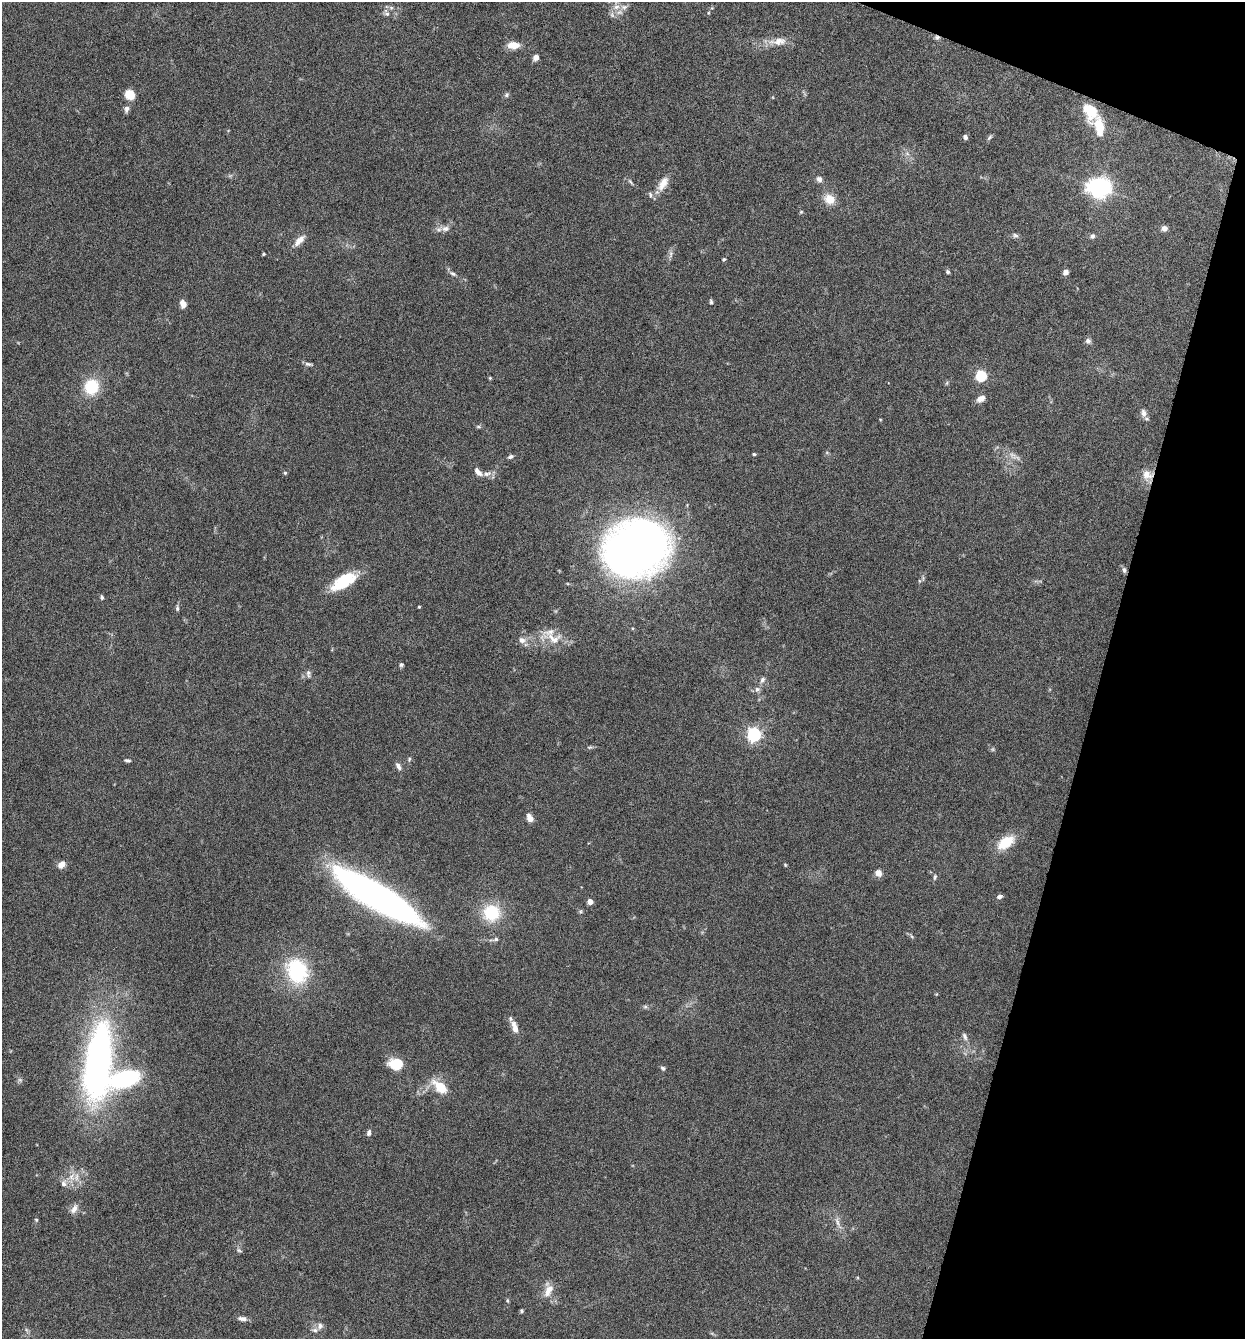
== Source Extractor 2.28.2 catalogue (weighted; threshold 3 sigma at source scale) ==
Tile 8 of 4 x 4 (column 4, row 2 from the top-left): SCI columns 3859-5101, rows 2677-4013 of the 5359 x 5349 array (HDU 1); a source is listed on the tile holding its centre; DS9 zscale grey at full resolution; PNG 1247 x 1341 px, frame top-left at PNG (2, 2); no overlay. Shown black and unused: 14% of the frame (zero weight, under 4 of 8 exposures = <1% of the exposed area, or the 3 px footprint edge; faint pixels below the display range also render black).
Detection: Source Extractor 2.28.2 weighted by HDU 2 'WHT'; one run over the whole footprint, this tile lists its part. Background 0.125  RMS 0.005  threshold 0.0203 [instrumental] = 3 sigma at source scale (4.09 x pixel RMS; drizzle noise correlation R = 1.36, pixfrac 0.8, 0.05/0.05 arcsec/px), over >= 5 px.
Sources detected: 117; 3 too faint to see at this stretch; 3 inside a brighter object's white glare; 1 cosmic-ray / hot-pixel residue — not listed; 9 inside a brighter listed object's ellipse — not listed separately; the other 101 listed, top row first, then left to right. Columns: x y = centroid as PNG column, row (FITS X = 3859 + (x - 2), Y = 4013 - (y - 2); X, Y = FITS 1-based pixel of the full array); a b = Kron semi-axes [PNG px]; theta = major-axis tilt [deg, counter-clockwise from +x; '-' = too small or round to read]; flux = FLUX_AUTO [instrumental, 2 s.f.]
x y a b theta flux
616 7 9 8 - 3
391 8 6 5 - 0.89
386 13 12 6 -66 1.6
708 13 5 4 - 0.48
778 41 29 10 6 6.2
513 45 13 8 0 5.7
536 58 7 6 - 2.1
129 94 9 8 - 8.5
507 95 7 5 53 0.93
127 109 8 6 79 1.7
1090 111 21 15 -68 13
965 137 6 5 - 1.2
989 137 9 4 49 0.9
907 154 7 4 -2 1
819 179 7 6 - 1.8
630 182 11 4 -52 0.91
663 183 21 10 60 5.7
1099 188 8 7 - 260
830 199 12 10 -26 6.7
801 212 5 5 - 0.52
1164 228 5 5 - 3
445 229 11 8 7 2.7
1015 236 8 7 - 1.2
1092 236 7 6 - 1.3
299 240 18 8 47 4
264 254 4 3 - 0.56
671 254 12 4 90 1.3
724 259 5 4 - 0.63
948 271 5 4 - 0.91
1066 272 6 5 - 1.8
453 274 10 5 -29 1.3
711 302 7 4 -80 0.77
183 304 7 5 -74 3.9
1088 341 7 7 - 1.4
309 364 12 5 -6 1.2
981 376 5 5 - 42
490 378 4 3 - 0.47
947 383 6 4 87 0.57
91 387 11 10 - 25
981 398 10 7 28 3.1
1144 413 11 8 -80 2.3
880 419 5 3 - 0.34
478 427 7 4 -8 0.67
754 454 4 3 - 0.66
510 457 8 5 27 1.1
478 472 11 6 -48 2.8
285 473 5 4 - 0.55
487 474 11 7 7 2.4
1147 475 13 11 -28 4.9
636 548 47 38 22 390
1124 570 8 5 -79 1.2
919 581 6 4 72 0.58
342 584 34 15 22 14
102 597 5 4 - 0.91
419 607 3 2 - 0.47
177 608 7 5 -81 0.87
632 628 5 3 - 0.41
553 639 33 16 -14 10
522 640 9 8 - 2.7
401 665 5 5 - 0.94
308 674 12 6 -85 1.5
762 680 9 6 58 1.5
757 689 7 7 - 1.5
754 734 6 6 - 110
590 747 6 4 10 0.71
409 759 7 5 70 0.77
127 760 8 4 -8 0.88
398 766 11 6 -63 1.9
530 818 9 6 -65 3.4
1006 842 20 11 35 12
61 865 10 7 46 2.8
785 865 5 4 - 0.49
878 873 10 8 -53 2.5
935 877 8 5 83 0.9
376 895 85 20 -31 220
999 896 6 5 - 1.5
590 902 4 4 - 5.7
491 913 20 19 - 19
912 936 7 4 -46 0.73
495 939 13 5 12 1.5
297 971 35 29 -64 32
936 994 4 4 - 0.41
645 1007 6 5 - 0.85
515 1027 16 7 -71 4.2
965 1036 11 6 -73 1.7
97 1063 86 27 83 130
397 1064 11 9 -4 15
663 1068 7 5 -30 0.91
125 1079 47 19 20 74
440 1087 18 9 -41 11
369 1133 7 5 81 1.5
72 1176 13 6 56 3.2
74 1209 14 8 59 3
36 1220 5 4 - 0.58
838 1223 22 5 -68 3
239 1250 7 4 -44 0.82
548 1290 21 11 79 5.5
507 1300 5 4 - 0.65
521 1311 4 3 - 0.68
243 1319 12 6 -11 2
320 1326 8 8 - 1.9
Overlapping masked pixels (flux is a lower limit): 1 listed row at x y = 1147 475